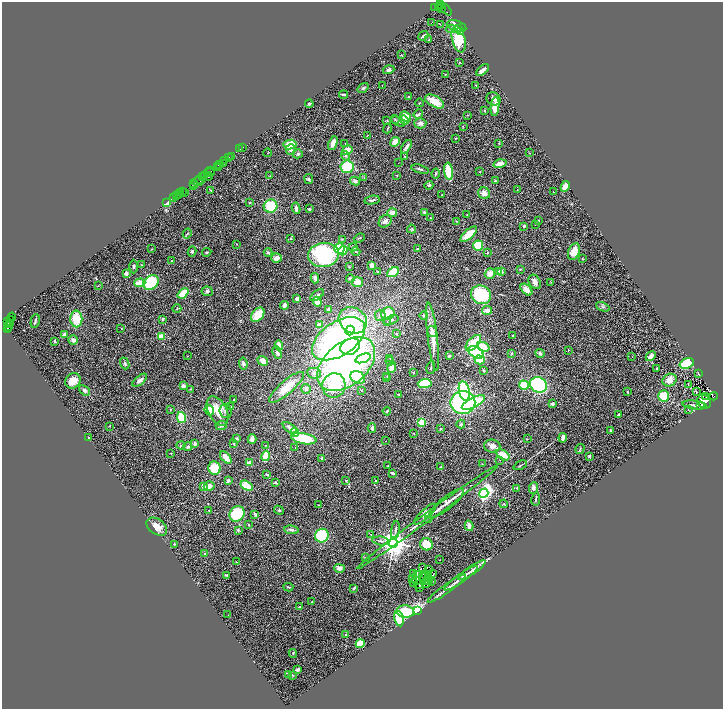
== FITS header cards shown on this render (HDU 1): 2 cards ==
NAXIS1  =                 1441
NAXIS2  =                 1414

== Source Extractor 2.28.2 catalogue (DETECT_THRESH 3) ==
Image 1441 x 1414 px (HDU 1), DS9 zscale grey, zoomed out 1/2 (1 PNG px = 2 x 2 image px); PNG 725 x 711 px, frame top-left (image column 1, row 1414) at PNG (2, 2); each listed source drawn as its Kron ellipse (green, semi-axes under 4 px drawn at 4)
Background 1.31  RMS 0.072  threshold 0.216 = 3 sigma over >= 5 px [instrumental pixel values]
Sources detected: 435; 56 cannot appear on this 1/2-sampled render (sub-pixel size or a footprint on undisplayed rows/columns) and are neither listed nor drawn; the other 379 listed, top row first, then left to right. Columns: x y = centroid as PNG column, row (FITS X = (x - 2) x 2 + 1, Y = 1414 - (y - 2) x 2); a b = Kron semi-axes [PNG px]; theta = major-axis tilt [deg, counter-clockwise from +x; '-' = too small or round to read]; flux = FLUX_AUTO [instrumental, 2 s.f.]
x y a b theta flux
441 7 2 1 - 390
435 8 3 1 - 130
439 8 3 2 - 1300
441 8 3 2 - 560
444 8 9 2 -44 390
431 23 2 1 - 110
440 24 2 2 - 5.3
457 26 10 5 -18 170
451 29 5 3 - 28
458 29 3 2 - 75
460 31 3 2 - 74
423 36 5 2 - 26
459 39 13 6 -75 540
429 40 2 2 - 8.3
402 55 3 3 - 8.3
459 62 2 2 - 5.7
389 70 6 4 19 30
483 70 7 2 42 78
445 74 2 2 - 7.3
382 85 2 1 - 5.3
476 85 3 2 - 5.8
363 88 6 3 35 21
343 95 4 2 - 26
408 96 2 2 - 7.4
493 99 7 6 - 41
435 101 10 5 -29 240
419 103 4 1 - 5.1
309 104 4 3 - 15
495 107 9 4 84 210
484 110 2 2 - 18
418 114 5 4 - 17
467 115 4 3 - 7.8
405 117 6 4 -42 240
395 119 4 3 - 14
404 120 4 4 - 77
387 121 3 2 - 8.5
398 122 7 3 -28 29
420 123 6 5 - 60
463 127 3 2 - 5.3
387 128 5 2 - 11
367 135 3 1 - 4.7
455 138 3 2 - 7.4
395 142 5 4 - 110
333 143 7 4 70 97
345 143 2 1 - 4.1
499 143 4 2 - 7.6
290 145 6 4 8 210
243 147 2 1 - 14
406 147 7 3 56 42
240 149 3 1 - 23
291 150 5 5 - 45
347 150 5 4 - 140
268 153 4 1 - 3.9
530 153 2 2 - 5.7
298 154 5 4 - 27
231 156 3 1 - 50
345 156 5 4 - 25
405 157 3 2 - 7.6
228 158 3 1 - 120
225 160 2 1 - 42
398 163 2 1 - 4.8
220 164 3 1 - 120
223 164 2 1 - 160
500 164 7 4 15 110
217 166 4 2 - 230
219 167 2 2 - 46
347 167 6 6 - 440
420 169 9 3 -17 22
210 171 2 1 - 210
449 171 8 4 -83 410
480 171 3 2 - 6.4
209 173 5 2 - 150
436 173 5 3 - 15
205 175 3 2 - 200
203 176 2 1 - 110
208 176 4 1 - 260
270 176 3 2 - 6.3
397 176 3 2 - 6.8
364 178 3 2 - 6.3
199 179 4 3 - 180
309 179 5 4 - 23
355 181 5 4 - 30
495 181 3 3 - 28
198 182 6 2 3 740
194 183 2 1 - 41
429 185 4 3 - 19
194 186 3 1 - 77
565 186 6 3 63 180
211 190 4 2 - 6.3
517 190 3 2 - 4.9
182 191 3 2 - 120
553 192 2 1 - 9.1
180 193 2 1 - 100
184 193 2 1 - 21
484 193 6 5 - 88
178 194 2 1 - 83
176 195 2 1 - 81
442 195 2 1 - 4.5
174 197 2 1 - 41
372 200 7 3 11 25
166 203 4 3 - 84
250 203 4 2 - 9.6
271 206 7 6 - 470
296 208 5 3 - 49
309 209 2 2 - 61
392 212 5 3 - 82
424 213 3 3 - 30
467 214 2 1 - 3.8
430 218 2 2 - 9
385 221 7 5 40 55
456 221 2 2 - 4.9
538 221 2 2 - 15
535 224 2 2 - 10
524 226 3 3 - 13
412 229 5 3 - 15
187 233 5 3 - 15
469 234 10 4 43 260
359 238 5 2 - 12
291 239 3 2 - 6.4
342 239 3 2 - 9.2
237 244 2 1 - 4
478 245 5 5 - 270
353 247 4 4 - 30
339 248 5 5 - 290
151 249 2 2 - 6.8
417 249 3 3 - 13
192 251 5 4 - 25
343 251 5 3 - 190
356 251 5 3 - 13
207 252 5 3 - 12
268 252 4 3 - 21
574 252 8 5 70 190
487 253 3 2 - 12
324 255 15 12 7 1300
276 258 5 4 - 58
582 259 3 2 - 4.7
171 260 3 2 - 7.3
142 265 2 2 - 4.5
372 265 3 3 - 100
134 266 7 4 -90 25
349 267 3 2 - 9
520 269 3 3 - 12
499 271 4 3 - 39
501 271 2 2 - 91
378 272 4 3 - 13
393 272 6 4 28 370
126 273 2 2 - 130
490 274 5 4 - 87
315 278 5 3 - 39
350 279 4 4 - 20
151 282 8 6 38 550
358 282 5 5 - 110
535 282 8 5 -59 55
551 282 2 2 - 4.5
140 283 5 3 - 210
98 286 3 2 - 6.5
526 290 7 4 -45 73
207 291 5 4 - 32
183 293 6 3 41 340
317 295 8 3 37 36
481 295 10 9 - 720
297 299 2 2 - 120
317 302 5 3 - 130
284 305 4 3 - 51
603 307 7 3 -23 23
177 309 4 2 - 8.7
329 309 3 3 - 50
487 310 5 3 - 110
388 314 7 6 - 250
258 315 8 5 50 300
380 315 6 5 - 42
424 315 4 4 - 23
12 317 4 1 - 140
76 319 8 6 -89 300
162 319 4 3 - 17
11 320 2 2 - 300
353 320 14 12 -34 740
391 320 8 3 20 32
7 321 3 2 - 930
35 321 7 2 76 22
387 322 3 2 - 8.3
9 324 3 1 - 240
319 325 4 3 - 79
9 326 3 2 - 160
8 328 3 1 - 140
121 329 2 2 - 4.3
350 330 5 4 - 180
432 331 6 4 -72 38
64 334 3 3 - 57
397 334 3 3 - 8.1
161 336 4 4 - 120
433 336 34 5 -83 200
513 336 3 2 - 12
338 339 29 17 33 3500
73 340 5 4 - 50
55 341 4 2 - 17
473 343 10 5 47 370
279 345 5 2 - 130
350 347 10 8 23 410
483 347 6 4 -20 170
568 350 3 3 - 12
476 352 8 5 -32 830
277 353 6 4 -68 38
512 353 4 3 - 14
540 353 4 4 - 25
187 356 2 2 - 5.5
449 356 4 3 - 18
651 356 5 3 - 130
632 357 2 2 - 11
363 358 8 4 20 640
390 359 3 2 - 9.3
480 360 5 3 - 290
263 361 5 4 - 78
390 361 4 2 - 14
125 363 6 3 -68 29
687 363 7 5 18 340
243 364 6 4 -81 39
346 364 33 21 40 4500
392 367 6 4 71 76
431 368 6 3 78 18
657 368 3 3 - 11
484 371 3 3 - 12
314 373 7 5 -9 56
413 373 3 3 - 11
698 374 3 2 - 8.2
387 376 3 2 - 7.7
358 377 8 6 -25 400
386 378 2 1 - 3.6
140 380 9 4 40 55
669 380 7 6 - 130
73 381 8 7 - 140
425 383 7 4 6 350
688 384 3 2 - 11
334 385 12 11 - 460
524 385 5 4 - 310
539 385 9 7 -27 1000
183 386 4 4 - 54
286 387 22 6 41 250
190 389 3 2 - 8.1
306 389 5 5 - 36
85 390 6 4 -38 32
362 390 2 2 - 27
464 391 10 5 -77 970
627 392 3 2 - 12
696 392 2 1 - 95
398 394 3 2 - 6.8
664 396 5 5 - 310
714 396 4 3 - 640
706 397 2 1 - 8.7
234 399 2 2 - 7.3
704 402 7 6 - 110
463 403 12 11 - 1800
473 403 12 5 26 630
552 404 4 3 - 27
695 405 12 2 -7 32
700 406 3 1 - 9.8
230 407 3 2 - 10
170 409 3 2 - 12
209 410 5 4 - 170
688 410 2 1 - 4.1
218 411 16 9 -63 260
225 411 7 6 - 37
387 411 4 3 - 19
618 414 3 2 - 13
181 417 5 4 - 400
422 422 3 3 - 720
461 424 4 3 - 20
221 425 5 4 - 29
110 426 2 2 - 5.5
290 428 8 3 -34 49
372 428 4 3 - 34
440 429 3 3 - 16
611 430 2 2 - 17
295 433 4 4 - 210
414 433 3 2 - 4.6
88 438 2 2 - 23
563 438 5 3 - 60
237 439 2 2 - 13
252 439 5 2 - 120
304 439 12 5 -10 590
527 439 2 1 - 5
386 441 2 1 - 3.6
195 443 3 3 - 28
234 444 4 2 - 13
181 445 4 2 - 7.4
265 445 2 2 - 5.3
492 446 8 6 -4 66
188 447 4 3 - 20
295 447 2 1 - 3.7
580 449 5 2 - 12
171 453 2 2 - 6.9
503 455 7 4 -33 200
266 456 5 3 - 310
589 456 3 3 - 25
226 457 7 4 -49 120
322 458 4 3 - 16
500 460 2 1 - 4
249 462 4 3 - 54
482 464 2 2 - 5.2
520 465 7 2 25 15
388 466 3 2 - 7.6
441 467 3 2 - 18
214 468 6 6 - 290
393 473 3 2 - 32
267 474 3 2 - 25
228 481 4 3 - 26
346 481 3 2 - 11
375 481 2 2 - 10
275 482 3 3 - 19
204 486 4 3 - 71
209 486 5 4 - 57
247 486 6 4 -32 300
517 488 3 3 - 7.8
533 488 6 4 85 33
484 493 5 3 - 4700
536 499 6 2 80 17
446 503 21 6 39 150
504 504 4 3 - 11
319 505 3 2 - 6.4
279 510 5 3 - 16
209 511 2 2 - 5.8
237 514 8 7 - 540
255 514 4 2 - 27
425 514 14 4 43 91
427 517 87 2 36 410
429 519 2 1 - 4.2
249 525 3 2 - 11
469 526 5 3 - 92
157 527 11 7 -35 120
238 530 4 3 - 22
291 530 7 3 -7 35
395 530 9 3 81 32
371 534 2 2 - 5.4
322 536 7 6 - 690
380 541 8 3 -8 28
393 543 4 4 - 21000
175 544 4 2 - 8.7
426 544 6 6 - 280
204 554 4 3 - 12
365 558 3 3 - 11
439 560 2 1 - 3.7
236 562 2 2 - 5.6
422 567 3 1 - 0.31
339 568 5 4 - 52
428 570 3 1 - 2.5
472 570 16 3 34 67
432 573 2 1 - 5.3
413 574 3 2 - 6.9
417 574 2 1 - 0.7
420 574 2 1 - 5
429 574 2 1 - 5.1
226 575 3 2 - 8.9
422 577 3 1 - 5.6
461 578 20 3 36 77
412 579 2 1 - 9.5
429 579 2 1 - 2.3
416 580 2 1 - 4.8
428 581 2 1 - 2.8
431 581 2 1 - 5.9
413 582 3 1 - 4.9
427 582 2 2 - 5.3
419 584 2 1 - 1.3
426 584 2 1 - 1.4
288 587 5 3 - 18
354 588 3 2 - 26
420 588 3 1 - 3.9
447 588 23 3 36 74
312 602 2 2 - 6.5
300 607 4 3 - 14
405 611 9 6 -7 360
417 611 3 3 - 5500
228 615 2 1 - 4.3
399 619 8 4 -78 350
346 635 3 3 - 19
360 644 4 4 - 210
293 653 4 3 - 14
297 670 3 2 - 28
288 674 3 3 - 7.7
292 675 3 2 - 11
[56 sub-pixel or undisplayed-footprint detections neither listed nor drawn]